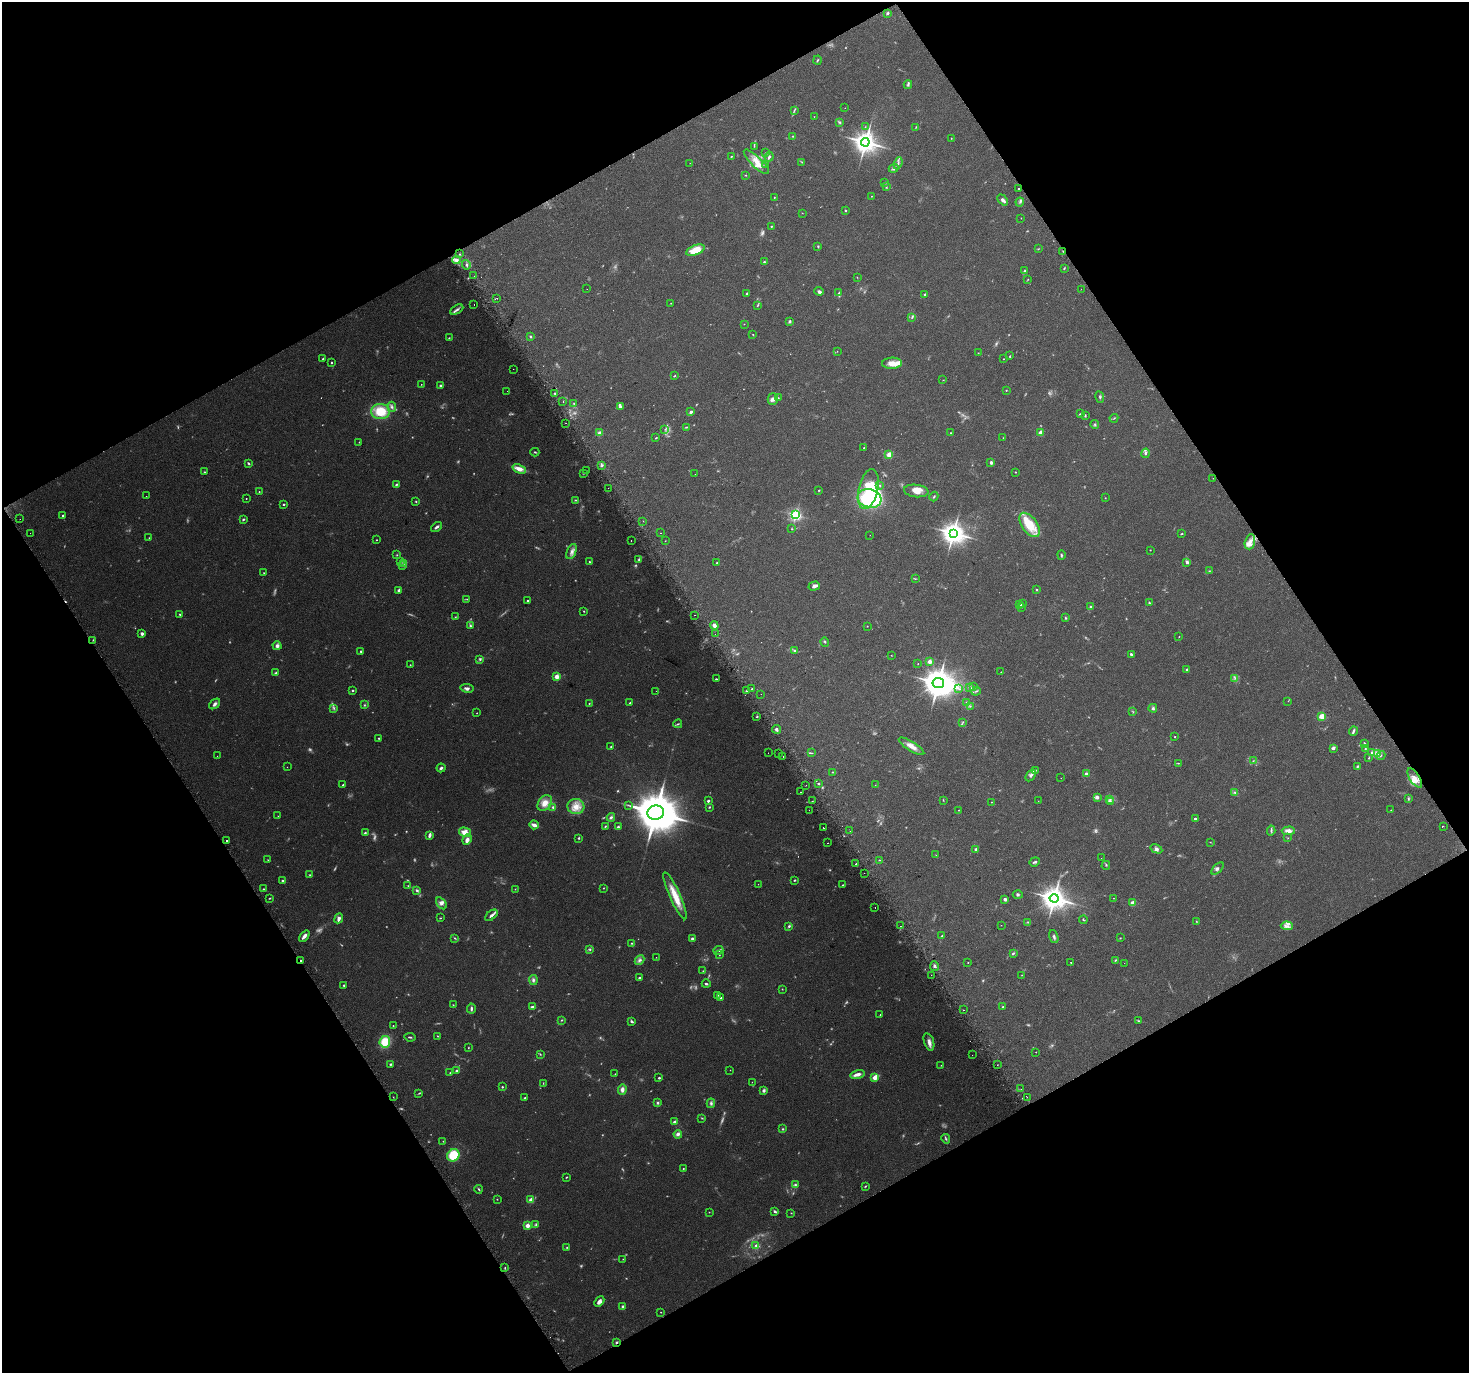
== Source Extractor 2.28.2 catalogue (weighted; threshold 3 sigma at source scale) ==
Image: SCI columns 28-5893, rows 134-5615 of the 5926 x 5806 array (HDU 1 of 3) = the unmasked area's bounding box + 8 px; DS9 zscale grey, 4 x 4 block average (1 PNG px = mean of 4 x 4 image px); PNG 1471 x 1375 px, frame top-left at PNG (2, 2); each listed source drawn as its Kron ellipse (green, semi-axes under 4 px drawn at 4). Shown black and unused: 47% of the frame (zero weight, under 2 of 3 exposures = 2% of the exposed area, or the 3 px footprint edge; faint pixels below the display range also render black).
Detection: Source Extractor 2.28.2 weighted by HDU 2 'WHT'. Background 0.093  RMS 0.0092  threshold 0.0415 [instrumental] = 3 sigma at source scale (4.5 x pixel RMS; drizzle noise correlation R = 1.50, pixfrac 1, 0.0396/0.0396 arcsec/px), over >= 5 px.
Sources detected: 623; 141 too faint to see at this stretch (4 x 4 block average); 1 inside a brighter object's white glare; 9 cosmic-ray / hot-pixel residue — neither listed nor drawn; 12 coinciding with a brighter row at this scale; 25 inside a brighter listed object's ellipse — not listed separately; the other 435 listed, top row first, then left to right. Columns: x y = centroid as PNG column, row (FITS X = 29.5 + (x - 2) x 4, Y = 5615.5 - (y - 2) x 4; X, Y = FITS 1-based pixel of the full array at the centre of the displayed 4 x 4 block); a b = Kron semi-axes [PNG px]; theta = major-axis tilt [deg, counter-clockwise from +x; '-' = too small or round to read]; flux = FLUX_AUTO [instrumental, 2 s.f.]
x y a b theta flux
887 13 2 2 - 13
817 60 4 2 - 6
908 85 4 3 - 9
845 108 2 2 - 1.1
794 110 3 2 - 6.3
814 117 2 2 - 1.7
839 122 4 2 - 7.2
865 127 2 2 - 2.2
916 127 3 2 - 3.1
793 136 2 2 - 3.8
951 138 2 2 - 2.3
865 142 4 4 - 4700
754 146 3 2 - 3.9
766 153 4 2 - 7.4
731 157 3 2 - 3.9
769 157 5 2 - 13
756 162 17 5 -44 77
802 162 3 2 - 2.9
690 163 2 2 - 1.2
898 163 6 2 70 13
766 164 3 2 - 5.6
894 168 5 3 - 11
745 175 2 2 - 3.3
884 182 2 2 - 2.6
886 187 3 2 - 4.9
1018 189 2 2 - 8.2
871 196 2 2 - 2.4
774 197 2 2 - 3.6
1003 200 6 2 -48 25
1020 202 4 2 - 5.6
845 210 2 2 - 6.2
802 213 2 2 - 1.7
1021 218 2 2 - 2.4
771 226 2 2 - 4.8
818 246 3 2 - 4.3
1038 249 2 2 - 2.7
695 250 10 5 22 120
1063 251 2 2 - 2.5
459 254 2 2 - 3
456 260 4 4 - 19
764 262 2 2 - 4.6
466 265 5 2 - 7.6
1064 268 3 2 - 4.3
1025 271 4 3 - 8.3
474 276 2 2 - 1.4
857 277 2 2 - 2.2
1028 279 2 2 - 2.4
587 289 2 2 - 2
1081 289 2 2 - 1
819 291 5 3 - 11
747 293 4 2 - 7.7
839 293 4 2 - 4.9
925 295 2 2 - 11
497 298 2 2 - 4.8
671 303 2 2 - 2.2
474 305 2 2 - 1.8
757 306 3 2 - 3.8
457 310 7 3 30 15
912 318 3 2 - 4.6
790 321 2 2 - 39
744 324 2 2 - 2.1
753 334 2 2 - 2.6
530 336 3 2 - 5.5
449 338 2 2 - 4.5
837 351 2 2 - 1.7
978 353 2 2 - 2.6
1010 356 3 2 - 4.3
323 359 2 2 - 4.1
1003 359 2 2 - 3.2
331 363 2 2 - 6.6
892 363 10 5 2 45
513 369 2 2 - 1.3
674 376 4 2 - 4.3
943 380 2 2 - 1.5
421 384 2 2 - 2.1
440 385 2 2 - 15
1006 390 2 2 - 3.9
507 391 2 2 - 1.3
555 394 3 2 - 7.9
1100 397 6 2 -79 6.9
778 398 2 2 - 3.7
773 399 6 5 - 19
563 401 2 2 - 9.3
574 403 2 2 - 4.1
392 407 5 3 - 12
620 407 4 3 - 10
381 411 9 7 -4 160
691 412 3 2 - 17
1081 414 2 2 - 3.1
1085 416 3 2 - 5.1
1114 418 4 2 - 3.2
566 423 2 2 - 1.6
1095 425 4 2 - 6.2
686 427 3 2 - 4.7
665 429 3 2 - 4.8
1040 432 2 2 - 67
599 433 2 2 - 87
950 433 2 2 - 4
656 438 2 2 - 4.4
1003 438 2 2 - 2.5
359 442 2 2 - 2.2
864 448 2 2 - 4
535 452 4 2 - 5.7
1145 453 5 2 - 8
889 455 2 2 - 180
248 463 4 2 - 7
991 463 3 2 - 9.7
602 466 3 2 - 7
519 469 7 3 -21 55
587 471 2 2 - 2.4
204 472 2 2 - 4.4
1015 472 2 2 - 3.5
583 473 3 2 - 4.2
695 474 2 2 - 0.79
1213 478 2 2 - 1.1
396 485 4 2 - 9.9
880 485 2 2 - 3.6
608 488 2 2 - 1.4
868 489 20 9 76 160
819 490 2 2 - 4.9
916 491 12 6 -6 51
259 492 2 2 - 3.2
146 496 2 2 - 1.2
934 496 5 2 - 6.2
246 498 2 2 - 2.7
870 498 12 9 -15 440
1105 498 2 2 - 3.1
575 500 3 2 - 4.8
416 501 2 2 - 4.6
283 504 2 2 - 10
63 515 2 2 - 11
796 515 2 2 - 1100
20 519 2 2 - 1.2
243 519 3 2 - 6.2
643 521 2 2 - 1.1
1030 525 14 7 -55 160
437 527 6 2 38 18
792 529 2 2 - 3.4
30 533 2 2 - 2.2
661 533 2 2 - 6.6
953 533 4 4 - 4800
1181 534 3 2 - 4.2
870 535 2 2 - 1.5
149 538 2 2 - 2.7
377 540 2 2 - 3.6
631 541 2 2 - 1.9
665 541 2 2 - 2.4
1250 542 8 5 73 35
1150 550 2 2 - 1.9
571 552 8 4 67 26
397 555 2 2 - 3.5
1061 555 4 2 - 6.8
639 559 3 3 - 9.9
401 562 2 2 - 4.7
589 562 2 2 - 4.5
1187 562 4 3 - 14
403 563 2 2 - 5.7
717 563 2 2 - 7.7
402 566 2 2 - 2.1
1209 571 2 2 - 3.2
264 573 3 2 - 4.1
915 579 3 2 - 3
814 586 6 3 16 22
399 590 3 2 - 13
1037 590 3 2 - 4.7
467 599 3 2 - 3.2
527 601 2 2 - 13
1149 603 3 2 - 6.4
1022 604 3 2 - 3.3
1019 605 3 3 - 23
1021 607 3 2 - 5
1090 607 3 3 - 7.3
584 611 2 2 - 3.3
180 614 3 2 - 5.3
694 615 2 2 - 57
455 617 2 2 - 2.4
1065 618 3 2 - 5.2
470 626 3 2 - 6.5
714 626 4 3 - 24
867 626 2 2 - 2.8
142 634 3 2 - 23
715 634 2 2 - 1.1
1179 636 2 2 - 2.5
93 640 3 2 - 3
825 642 5 2 - 4.5
277 646 4 4 - 18
361 651 3 2 - 10
795 651 3 2 - 6
1131 654 3 2 - 8.3
891 655 2 2 - 2.2
480 659 3 2 - 7.9
930 662 2 2 - 93
918 664 2 2 - 2
410 665 2 2 - 2.9
1187 669 2 2 - 7.7
1001 672 2 2 - 1.8
276 673 4 2 - 8.2
557 677 2 2 - 120
1235 678 2 2 - 2.8
716 679 2 2 - 5.1
938 683 6 5 - 9300
973 686 2 2 - 2
467 688 7 3 -9 19
970 688 3 2 - 13
752 689 3 2 - 5.9
959 689 3 2 - 3.7
353 690 2 2 - 6.6
747 690 3 2 - 6.3
656 691 2 2 - 3.8
976 691 4 2 - 7
761 694 2 2 - 1.5
1288 701 2 2 - 1.5
589 703 2 2 - 4.3
630 703 2 2 - 10
966 703 2 2 - 4.3
215 704 6 3 40 15
364 705 3 2 - 5.1
970 706 3 2 - 3.4
334 708 4 2 - 7.6
1153 708 4 4 - 11
1133 712 2 2 - 2.5
477 713 2 2 - 2.1
1322 716 2 2 - 190
757 717 3 2 - 4.5
963 722 3 2 - 4.2
678 724 4 2 - 6.5
776 729 4 3 - 14
1353 731 5 2 - 14
1175 737 2 2 - 4.3
378 738 2 2 - 6.7
1364 743 4 2 - 6.4
911 746 14 4 -32 44
611 747 2 2 - 3.5
1333 748 4 3 - 13
1365 749 2 2 - 6.4
768 753 2 2 - 1.2
812 753 3 2 - 3.5
1372 753 4 3 - 13
778 754 2 2 - 3.7
1377 754 4 3 - 17
217 756 2 2 - 1.5
783 756 2 2 - 5.7
1381 756 5 2 - 4.8
1369 758 3 2 - 4.2
1253 761 2 2 - 2.7
1178 763 3 2 - 3.9
1357 766 3 3 - 6.7
287 767 2 2 - 1.4
441 768 4 3 - 13
1036 770 3 2 - 3.8
833 772 3 2 - 4.3
1086 774 3 3 - 19
1031 775 6 4 54 18
1061 778 2 2 - 3.5
1415 778 11 5 -57 51
818 784 2 2 - 7
343 785 3 2 - 4.4
806 785 2 2 - 1.6
875 785 2 2 - 1.5
801 792 2 2 - 13
1235 792 2 2 - 5.8
1097 797 4 3 - 18
1408 799 4 2 - 6.7
943 800 4 2 - 3.1
1109 800 4 2 - 7.9
708 801 2 2 - 24
813 801 3 2 - 3.9
1038 801 2 2 - 1.1
992 802 2 2 - 2.3
1111 802 2 2 - 4
545 803 9 6 52 59
628 805 2 2 - 2.5
553 807 3 2 - 9.7
576 807 8 7 - 63
709 807 2 2 - 5.6
809 810 2 2 - 1.8
959 810 3 2 - 2.6
1391 810 2 2 - 3.3
656 813 8 7 - 26000
278 816 2 2 - 2.3
611 817 4 3 - 12
1195 818 2 2 - 16
534 825 5 3 - 29
605 826 3 2 - 5.3
1443 826 2 2 - 21
618 827 3 2 - 8.8
823 828 2 2 - 24
850 831 2 2 - 1.5
1271 831 5 2 - 9.6
1288 831 6 4 1 32
465 832 6 4 -14 58
365 833 3 2 - 5.9
430 835 4 2 - 21
579 838 2 2 - 6.1
1288 838 2 2 - 1.9
467 840 5 3 - 35
227 841 2 2 - 17
1210 842 2 2 - 1.8
828 843 2 2 - 17
976 849 2 2 - 26
1156 849 6 4 -30 17
936 855 2 2 - 1.6
1101 858 2 2 - 1.3
268 860 2 2 - 2.8
880 860 3 2 - 3.3
1035 862 5 2 - 9.2
856 864 2 2 - 9.9
1106 865 4 2 - 4.3
1218 869 7 3 45 12
864 873 2 2 - 1.8
310 875 3 2 - 4.3
794 880 2 2 - 6.7
283 881 3 3 - 7.4
758 884 2 2 - 1.3
842 885 4 2 - 4.3
408 886 2 2 - 3.2
603 888 2 2 - 2.7
263 889 2 2 - 5
515 889 2 2 - 2.7
417 890 4 3 - 8.8
1018 895 5 3 - 8
675 896 25 5 -66 110
269 898 3 2 - 3.9
1054 898 4 4 - 5800
1113 898 2 2 - 1.9
1005 899 3 3 - 17
441 903 7 4 -56 23
1133 903 2 2 - 100
875 907 2 2 - 12
491 915 7 2 39 23
339 918 5 3 - 27
440 918 2 2 - 3.2
1083 920 4 2 - 4.9
1196 921 2 2 - 3.4
1028 922 3 2 - 4.8
1001 925 2 2 - 1.3
789 926 3 2 - 7.8
900 926 2 2 - 3.7
1287 926 6 4 -4 24
304 936 6 2 51 31
942 936 4 2 - 4.2
1054 937 7 3 -72 12
455 938 3 2 - 5.6
1120 938 2 2 - 3.1
692 939 2 2 - 10
632 943 3 2 - 4.5
590 949 3 2 - 6.4
718 950 5 2 - 16
1013 953 3 2 - 8.3
719 955 2 2 - 2.5
656 957 2 2 - 1.5
301 960 2 2 - 16
639 960 5 4 - 17
1115 960 3 2 - 5.5
968 962 2 2 - 2.8
1071 962 2 2 - 4.6
1124 963 2 2 - 2.2
934 966 5 2 - 10
703 971 2 2 - 2.8
931 975 2 2 - 1.8
1022 975 2 2 - 2.3
639 978 2 2 - 8.1
533 980 5 4 - 14
706 984 4 2 - 8.4
344 985 2 2 - 5.5
782 989 2 2 - 2.6
718 995 2 2 - 3.4
720 998 3 2 - 8.1
453 1005 3 2 - 4.1
532 1007 4 2 - 12
1003 1007 2 2 - 4.7
471 1009 5 2 - 12
964 1010 2 2 - 1.9
880 1015 2 2 - 3.5
561 1020 3 2 - 4.2
631 1021 2 2 - 8.8
1139 1021 4 2 - 5.2
393 1026 2 2 - 5
438 1036 3 2 - 3.2
410 1037 5 2 - 6.8
385 1042 6 5 - 140
929 1042 9 5 -72 26
468 1048 2 2 - 2.9
1036 1052 2 2 - 8.2
540 1054 3 2 - 4.7
972 1055 2 2 - 1.6
390 1064 3 2 - 5.6
941 1065 2 2 - 2.2
997 1065 2 2 - 1.6
456 1070 2 2 - 8.7
730 1070 2 2 - 1.8
450 1073 2 2 - 4.2
615 1074 2 2 - 2
857 1074 7 3 16 40
875 1077 2 2 - 140
659 1078 2 2 - 13
752 1082 2 2 - 1.6
543 1083 4 2 - 3.5
502 1087 2 2 - 5.2
622 1089 5 3 - 25
1021 1089 2 2 - 2.3
764 1090 3 3 - 12
419 1093 4 2 - 4.9
393 1097 2 2 - 1.7
1027 1097 2 2 - 2.1
525 1098 2 2 - 9.6
658 1103 3 3 - 9.3
711 1103 5 4 - 12
702 1118 3 2 - 4.2
675 1122 3 2 - 19
783 1129 2 2 - 5.6
678 1134 4 3 - 18
946 1139 5 2 - 7.3
443 1141 2 2 - 2.9
453 1155 6 6 - 210
683 1168 2 2 - 2.8
566 1177 3 2 - 5
795 1185 3 3 - 7.9
865 1186 3 2 - 4.3
479 1189 4 2 - 6.4
497 1199 2 2 - 3
531 1200 2 2 - 130
775 1211 3 2 - 11
709 1212 2 2 - 2.6
791 1213 2 2 - 2.3
527 1225 2 2 - 120
536 1225 4 3 - 9.2
756 1245 3 3 - 13
567 1247 3 2 - 3.8
623 1259 2 2 - 1.9
505 1268 3 2 - 4.2
599 1302 6 4 45 26
623 1306 2 2 - 35
661 1312 2 2 - 2.5
616 1342 3 2 - 6.5
Overlapping masked pixels (flux is a lower limit): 4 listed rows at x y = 1063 251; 1415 778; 301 960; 616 1342
Diffuse or blended objects may show on this block-average render without a row.